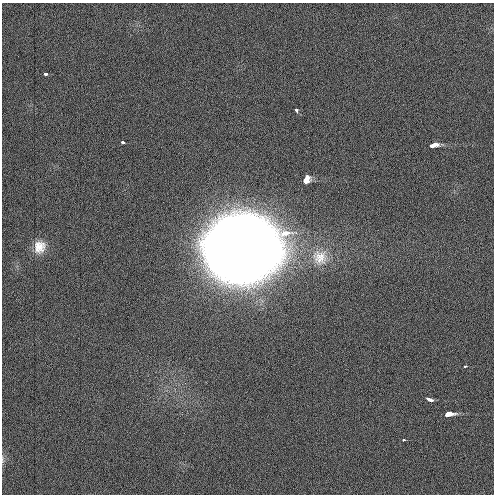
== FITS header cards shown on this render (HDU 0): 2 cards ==
NAXIS1  =                  492 / Axis length
NAXIS2  =                  492 / Axis length

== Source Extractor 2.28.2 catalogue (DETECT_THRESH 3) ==
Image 492 x 492 px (HDU 0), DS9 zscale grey, 1 PNG px = 1 image px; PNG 496 x 496 px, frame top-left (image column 1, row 492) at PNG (2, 3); no overlay
Background 3.62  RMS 3.2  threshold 9.48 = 3 sigma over >= 5 px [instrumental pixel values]
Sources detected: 15; all 15 listed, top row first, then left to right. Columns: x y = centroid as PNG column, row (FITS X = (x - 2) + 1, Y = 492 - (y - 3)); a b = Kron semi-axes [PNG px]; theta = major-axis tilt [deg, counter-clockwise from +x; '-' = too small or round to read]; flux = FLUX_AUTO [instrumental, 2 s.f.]
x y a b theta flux
45 74 4 3 - 1.4e+03
296 110 4 3 - 5.8e+02
123 143 3 3 - 1.1e+03
435 144 4 3 - 5.4e+03
431 146 3 3 - 4.9e+03
307 178 4 3 - 4.5e+03
305 181 4 3 - 1.0e+04
39 247 16 14 74 3.3e+03
241 248 41 35 12 2.1e+06
320 257 23 22 - 6.0e+03
465 366 3 2 - 4.5e+02
430 400 6 3 -26 2.0e+03
449 414 5 3 - 3.5e+04
403 440 3 2 - 4.4e+02
3 460 9 4 -90 4.3e+02
At the frame edge (FLAGS 8, measured only in part): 1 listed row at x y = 3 460